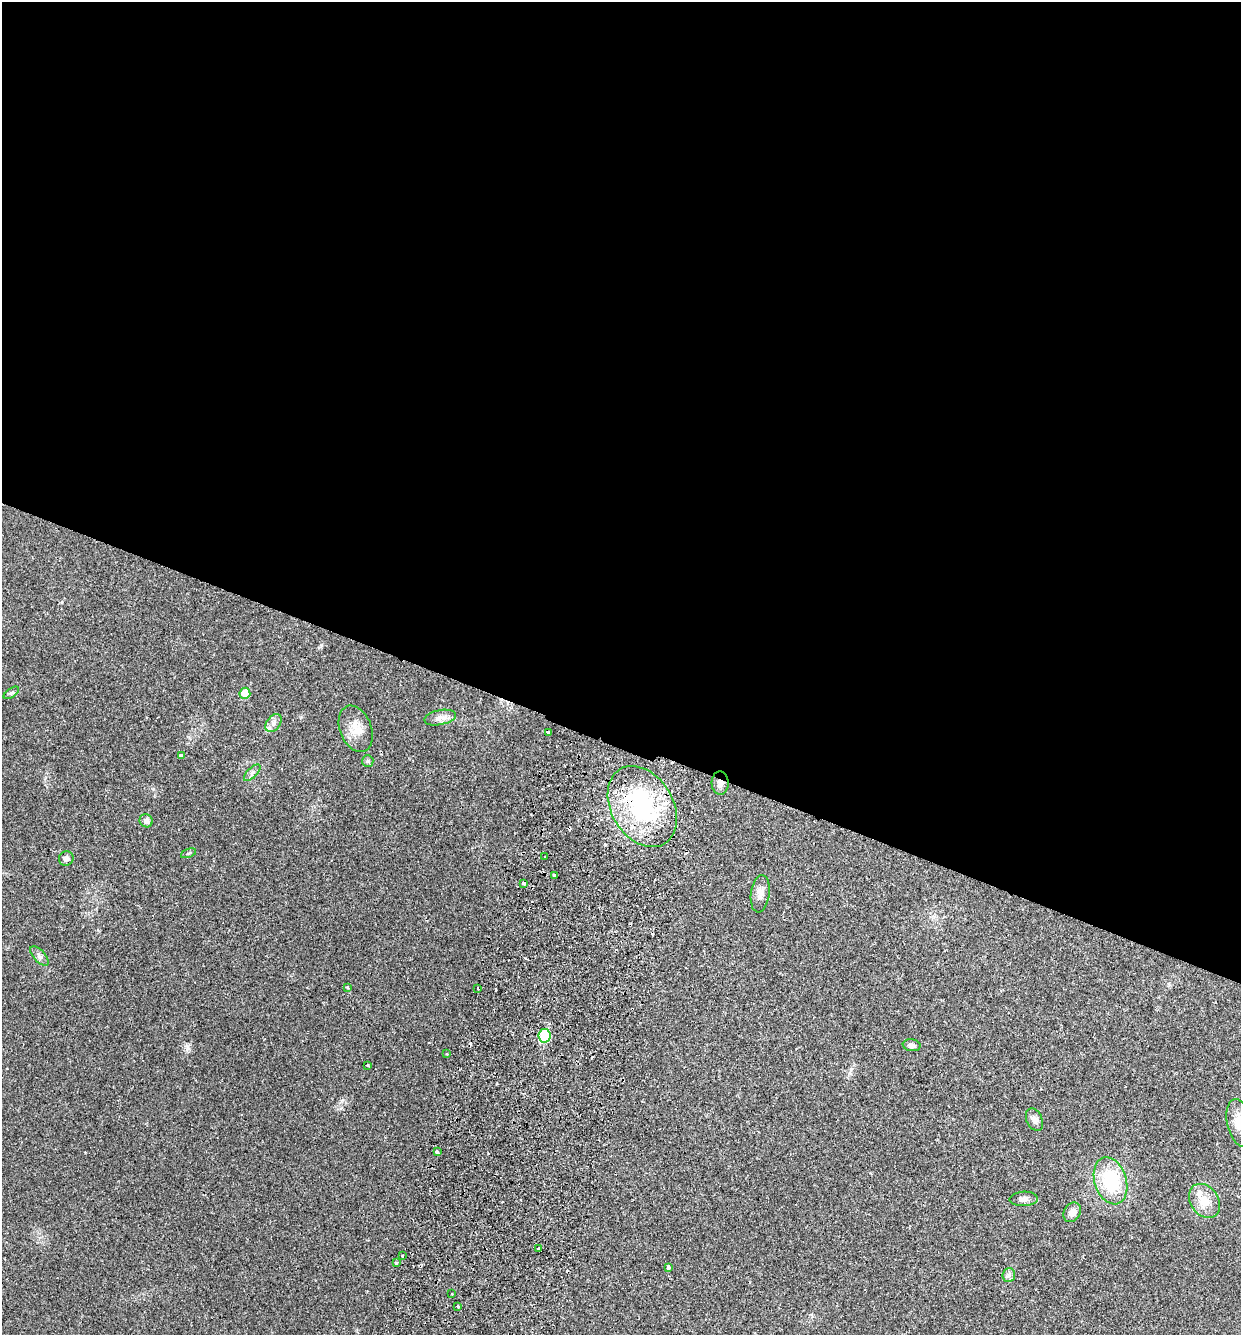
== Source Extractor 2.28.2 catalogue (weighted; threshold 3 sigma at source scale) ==
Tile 3 of 4 x 4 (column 3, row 1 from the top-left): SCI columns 2668-3906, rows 4025-5357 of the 5462 x 5379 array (HDU 1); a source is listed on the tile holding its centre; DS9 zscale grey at full resolution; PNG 1243 x 1337 px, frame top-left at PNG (2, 2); each listed source drawn as its Kron ellipse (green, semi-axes under 4 px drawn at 4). Shown black and unused: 56% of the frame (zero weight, under 2 of 3 exposures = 3% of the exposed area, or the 3 px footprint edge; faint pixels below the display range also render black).
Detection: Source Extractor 2.28.2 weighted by HDU 2 'WHT'; one run over the whole footprint, this tile lists its part. Background 0.0469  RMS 0.0048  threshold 0.0215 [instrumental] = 3 sigma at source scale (4.5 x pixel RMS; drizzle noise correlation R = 1.50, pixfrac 1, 0.05/0.05 arcsec/px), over >= 5 px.
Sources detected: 48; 8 cosmic-ray / hot-pixel residue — neither listed nor drawn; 1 inside a brighter listed object's ellipse — not listed separately; the other 39 listed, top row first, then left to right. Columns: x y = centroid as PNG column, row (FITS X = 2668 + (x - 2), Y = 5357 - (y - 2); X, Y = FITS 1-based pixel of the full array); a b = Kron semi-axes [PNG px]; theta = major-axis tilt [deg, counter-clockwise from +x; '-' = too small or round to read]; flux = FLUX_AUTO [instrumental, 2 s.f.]
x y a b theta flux
11 693 9 4 35 0.98
245 693 5 5 - 7.8
440 718 16 7 11 2.9
273 723 10 6 53 2
356 729 24 15 -69 7.1
548 733 4 3 - 1.6
181 756 4 3 - 1.7
368 761 6 5 - 0.87
252 773 10 5 46 1.4
720 783 11 8 -88 2.7
642 807 43 31 -59 54
146 821 7 6 - 2.2
188 853 8 4 21 0.59
545 857 2 2 - 0.42
66 858 7 7 - 1.6
555 876 4 3 - 1.5
524 883 3 3 - 4.4
760 894 19 9 83 3.4
39 956 12 5 -48 1.7
347 987 4 3 - 0.71
477 988 3 2 - 0.83
544 1036 6 6 - 27
912 1045 9 6 -9 1.7
447 1054 3 2 - 0.71
367 1065 3 3 - 0.9
1034 1120 12 8 -64 2.6
1240 1123 24 12 -77 8.5
437 1152 3 3 - 6.7
1110 1181 24 16 -72 24
1024 1199 14 7 3 2.1
1204 1201 18 14 -54 7.2
1072 1212 10 8 58 3.1
538 1249 3 3 - 1.4
402 1256 3 2 - 0.76
396 1263 3 3 - 1
669 1267 4 3 - 1.1
1009 1275 7 6 - 1.3
452 1294 3 2 - 0.37
458 1306 3 3 - 0.87
Overlapping masked pixels (flux is a lower limit): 3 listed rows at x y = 548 733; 720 783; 642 807
Isophote crosses this tile's border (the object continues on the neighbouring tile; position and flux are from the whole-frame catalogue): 1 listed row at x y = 1240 1123
Unlisted compact peaks at least as high as the median listed source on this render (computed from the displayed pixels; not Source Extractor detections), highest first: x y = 188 1048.